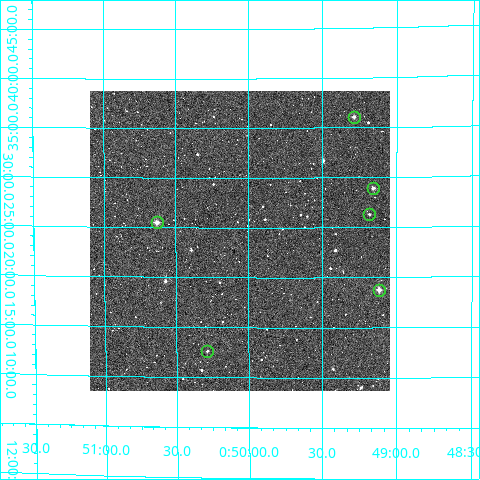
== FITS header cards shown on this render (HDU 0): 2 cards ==
NAXIS1  =                  300 / Width of image
NAXIS2  =                  300 / Height of image

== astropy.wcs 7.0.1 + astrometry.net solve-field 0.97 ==
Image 300 x 300 px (HDU 0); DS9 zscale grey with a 90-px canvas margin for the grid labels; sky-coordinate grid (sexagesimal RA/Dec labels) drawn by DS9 from the SOLVED WCS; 6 Tycho-2 reference stars matched to detected sources circled (green)
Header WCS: RA---TAN/DEC--TAN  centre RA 00:50:04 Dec +12:24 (12.52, +12.39 deg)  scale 6 arcsec/px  FOV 30.0' x 30.0'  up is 0 deg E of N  parity normal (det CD < 0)
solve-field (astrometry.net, Tycho-2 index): VERIFIED the header's WCS against the Tycho-2 star catalogue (verified at 2 index scales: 6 matches each, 0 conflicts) and refined it, rather than solving blind
Solved WCS: RA---TAN-SIP/DEC--TAN-SIP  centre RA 00:50:03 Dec +12:24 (12.51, +12.40 deg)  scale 6.03 arcsec/px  FOV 30.2' x 30.1'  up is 0 deg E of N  parity normal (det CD < 0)
The solver's refit moves the header's centre by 5.1 arcsec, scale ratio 1.005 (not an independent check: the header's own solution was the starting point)
Tycho-2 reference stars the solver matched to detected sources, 6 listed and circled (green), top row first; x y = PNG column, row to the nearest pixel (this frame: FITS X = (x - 90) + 1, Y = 300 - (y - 91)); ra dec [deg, ICRS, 3 dp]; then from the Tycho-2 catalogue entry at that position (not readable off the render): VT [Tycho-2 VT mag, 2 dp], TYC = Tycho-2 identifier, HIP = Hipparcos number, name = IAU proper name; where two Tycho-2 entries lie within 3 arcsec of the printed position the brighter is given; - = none
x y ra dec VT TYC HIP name
354 117 12.321 +12.601 11.32 610-816-1 - -
373 188 12.289 +12.482 11.67 607-123-1 - -
369 214 12.295 +12.438 12.42 607-267-1 - -
157 222 12.658 +12.425 10.38 607-457-1 - -
379 290 12.279 +12.313 9.79 607-501-1 - -
207 351 12.571 +12.211 11.97 607-681-1 - -